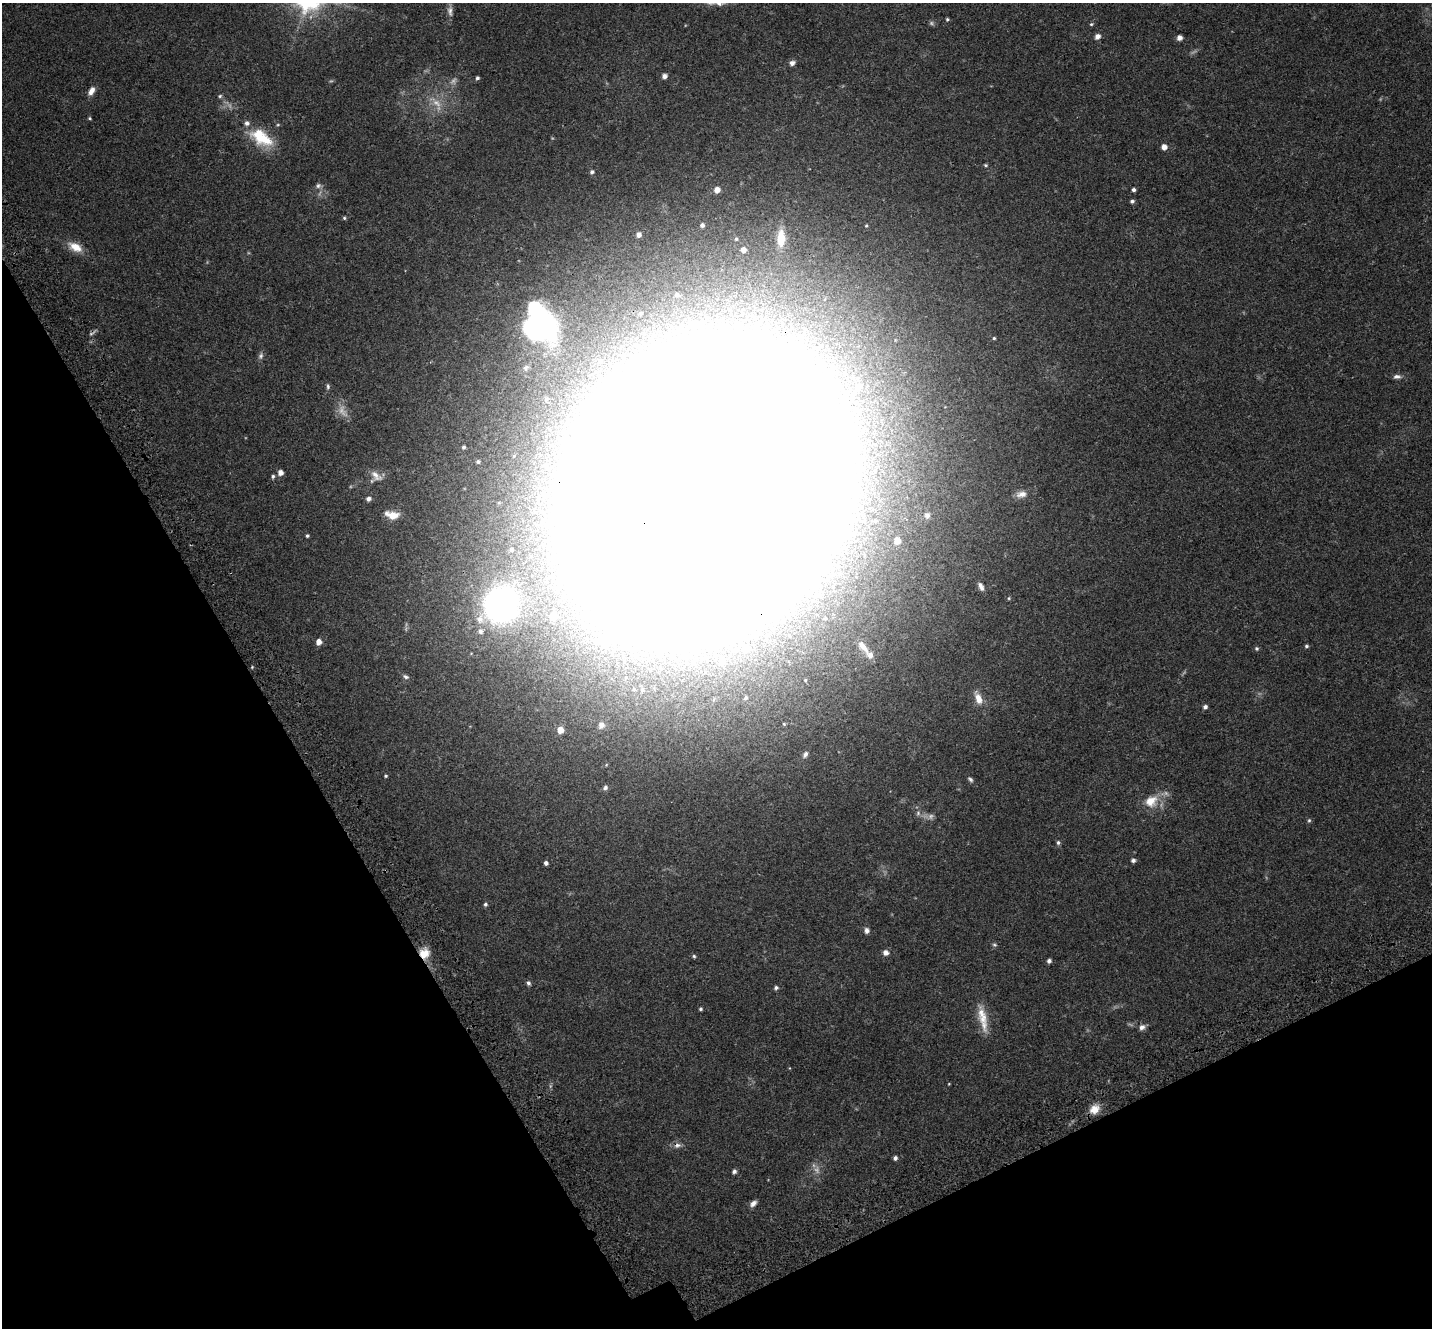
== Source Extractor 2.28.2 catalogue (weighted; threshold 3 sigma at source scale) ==
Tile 14 of 4 x 4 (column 2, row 4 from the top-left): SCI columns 1559-2988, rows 306-1631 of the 5973 x 5859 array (HDU 1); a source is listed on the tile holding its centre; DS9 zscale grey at full resolution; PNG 1434 x 1330 px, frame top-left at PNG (2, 3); no overlay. Shown black and unused: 26% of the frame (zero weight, under 3 of 4 exposures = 9% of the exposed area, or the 3 px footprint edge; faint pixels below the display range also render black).
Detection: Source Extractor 2.28.2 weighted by HDU 2 'WHT'; one run over the whole footprint, this tile lists its part. Background 0.0697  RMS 0.0062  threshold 0.0279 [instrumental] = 3 sigma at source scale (4.5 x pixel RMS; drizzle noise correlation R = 1.50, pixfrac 1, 0.0396/0.0396 arcsec/px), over >= 5 px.
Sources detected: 114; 7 too faint to see at this stretch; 6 inside a brighter object's white glare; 1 cosmic-ray / hot-pixel residue — not listed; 2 inside a brighter listed object's ellipse — not listed separately; the other 98 listed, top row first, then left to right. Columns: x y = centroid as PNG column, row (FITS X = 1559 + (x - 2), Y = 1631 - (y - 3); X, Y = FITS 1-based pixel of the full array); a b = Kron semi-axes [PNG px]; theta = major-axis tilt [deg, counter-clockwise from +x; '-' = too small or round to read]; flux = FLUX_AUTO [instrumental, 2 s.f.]
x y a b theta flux
450 11 15 7 -85 3
947 19 5 4 - 0.8
1091 24 5 4 - 0.79
1097 36 6 6 - 2.9
1179 38 5 5 - 3.1
792 63 6 5 - 2.5
664 76 5 5 - 2.6
477 78 4 4 - 1.1
91 91 11 6 59 3.8
220 96 6 5 - 0.94
90 118 4 3 - 0.67
261 137 30 16 -33 23
1164 147 5 5 - 4.1
985 165 6 4 -27 0.77
592 172 6 5 - 1.3
318 186 8 7 - 1.7
717 190 5 5 - 4.5
1133 190 4 4 - 1.5
1132 201 5 4 - 1.2
344 218 4 4 - 0.77
702 225 5 4 - 1.8
639 235 5 5 - 2.7
781 238 21 10 88 11
736 239 4 4 - 0.74
75 247 18 10 -28 7.8
743 250 6 6 - 2.6
677 295 6 5 - 1.3
543 324 42 24 -57 150
994 338 4 4 - 0.69
261 356 10 6 73 1.7
600 361 9 7 -1 3.2
526 367 9 7 28 1.7
1397 377 10 6 3 2.1
328 386 8 5 -84 1.2
858 387 7 6 - 1.7
546 399 7 6 - 1.6
464 447 4 4 - 1
478 462 5 4 - 1.1
280 473 5 5 - 3.9
273 476 5 5 - 1.1
376 476 19 11 -41 5
705 487 139 107 52 20000
1021 494 15 9 8 4.4
369 499 6 5 - 1.8
392 515 17 9 -11 7
927 516 8 7 - 1.6
307 536 4 4 - 0.91
897 540 5 5 - 5
981 586 10 5 -67 2.2
1009 598 5 4 - 0.61
501 605 22 20 54 190
553 616 8 8 - 9.7
825 618 7 6 - 1.8
480 619 11 9 72 4.3
480 631 7 6 - 1.9
319 642 6 5 - 3.9
609 643 11 7 58 3.8
863 646 22 9 -53 6.6
1306 646 5 4 - 0.97
745 648 6 6 - 5.3
1257 648 5 5 - 1
722 661 9 6 -44 2.1
252 667 4 4 - 0.53
406 677 8 5 -28 1.3
642 690 6 5 - 1.1
746 698 5 4 - 0.88
978 698 16 8 -67 6.2
1205 707 5 5 - 1.5
601 725 6 6 - 3
560 730 5 5 - 7.1
805 754 8 5 57 1.7
386 776 4 3 - 0.7
970 779 8 5 -40 1.2
605 788 7 5 44 1.5
1151 801 19 15 34 11
918 813 6 6 - 1.5
1309 820 5 4 - 0.81
1058 842 6 5 - 1.1
1133 860 5 4 - 1.6
546 863 4 4 - 1.9
485 904 5 5 - 1.1
867 930 7 6 - 2
994 945 6 5 - 0.93
886 952 6 6 - 3.1
424 953 12 11 - 8.3
694 956 5 4 - 0.87
1049 961 5 4 - 1.8
528 983 6 5 - 1.4
776 988 6 5 - 1.3
701 1009 4 4 - 0.93
982 1016 32 12 -76 11
1142 1027 8 7 - 2.3
949 1084 4 3 - 0.4
1094 1109 13 10 40 6.3
677 1145 10 7 12 2.5
895 1158 5 4 - 1.6
734 1171 5 4 - 1.8
753 1203 9 6 40 2.5
Overlapping masked pixels (flux is a lower limit): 3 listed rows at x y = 705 487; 424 953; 677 1145